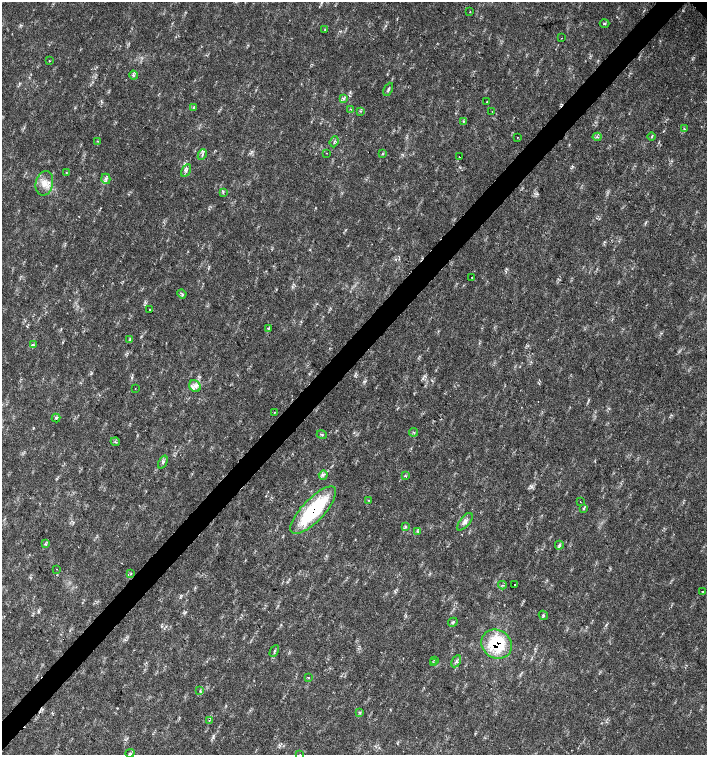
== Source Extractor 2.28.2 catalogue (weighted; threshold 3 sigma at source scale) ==
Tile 7 of 4 x 4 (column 3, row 2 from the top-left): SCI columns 3044-4453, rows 3013-4517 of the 6023 x 6029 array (HDU 1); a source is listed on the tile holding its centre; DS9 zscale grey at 2 x 2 block average (1 PNG px = mean of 2 x 2 image px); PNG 709 x 757 px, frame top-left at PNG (2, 2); each listed source drawn as its Kron ellipse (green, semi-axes under 4 px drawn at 4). Shown black and unused: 4% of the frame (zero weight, under 2 of 3 exposures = <1% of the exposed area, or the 3 px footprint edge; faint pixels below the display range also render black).
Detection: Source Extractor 2.28.2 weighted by HDU 2 'WHT'; one run over the whole footprint, this tile lists its part. Background 0.0239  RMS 0.0033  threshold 0.0147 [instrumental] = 3 sigma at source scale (4.5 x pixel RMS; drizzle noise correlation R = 1.50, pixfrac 1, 0.0396/0.0396 arcsec/px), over >= 5 px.
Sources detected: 73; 1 cosmic-ray / hot-pixel residue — neither listed nor drawn; the other 72 listed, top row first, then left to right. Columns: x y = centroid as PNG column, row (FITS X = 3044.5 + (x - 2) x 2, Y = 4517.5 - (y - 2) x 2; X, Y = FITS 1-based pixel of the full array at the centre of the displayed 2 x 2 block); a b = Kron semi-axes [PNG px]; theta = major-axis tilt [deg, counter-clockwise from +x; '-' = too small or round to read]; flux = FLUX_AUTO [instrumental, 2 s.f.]
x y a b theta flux
470 12 2 2 - 0.33
604 24 5 2 - 0.74
325 30 4 2 - 0.69
562 38 2 2 - 0.58
49 61 3 2 - 0.37
133 75 4 3 - 1.2
388 89 7 3 66 1.4
343 99 4 2 - 0.92
486 102 2 2 - 3.3
193 108 4 2 - 0.7
350 109 2 2 - 0.39
360 111 3 3 - 0.91
492 111 2 2 - 0.3
463 121 3 2 - 0.68
684 129 3 2 - 0.6
517 137 2 2 - 0.53
597 137 4 2 - 0.98
652 137 4 2 - 0.63
98 141 3 2 - 0.46
334 142 5 2 - 0.83
326 153 2 2 - 0.37
382 153 4 2 - 0.45
202 155 6 2 66 1.3
459 157 2 2 - 4.4
186 171 7 4 60 1.8
66 172 2 2 - 0.48
106 179 5 4 - 2
44 183 12 8 77 7.3
223 192 4 2 - 0.82
472 277 2 2 - 0.79
182 294 5 3 - 1.1
150 309 2 2 - 1
268 328 3 3 - 0.85
129 340 3 2 - 0.64
34 345 3 2 - 0.62
195 386 6 5 - 3.1
135 388 2 2 - 0.26
274 412 2 2 - 0.54
56 418 4 3 - 1
414 432 4 2 - 0.66
322 435 5 2 - 0.81
115 442 4 3 - 1.1
163 462 7 3 66 1.7
323 475 5 4 - 1.5
405 476 3 2 - 0.59
369 500 3 2 - 0.5
580 502 2 2 - 0.96
583 508 4 3 - 0.81
313 510 31 11 47 67
465 522 10 5 51 3.4
405 526 4 2 - 0.67
417 531 3 2 - 0.79
46 544 4 3 - 0.88
559 545 4 3 - 1.1
56 569 2 2 - 0.32
130 574 3 2 - 0.61
502 585 4 2 - 0.68
515 585 2 2 - 0.33
702 592 2 2 - 1.1
543 615 5 3 - 0.98
453 622 5 4 - 1.2
497 644 16 14 -34 39
274 651 6 2 62 1.1
434 660 3 2 - 0.45
456 661 6 2 60 1.3
433 663 3 2 - 0.54
308 677 2 2 - 1.1
200 691 4 2 - 0.72
360 713 3 3 - 0.86
209 720 3 2 - 0.54
130 753 4 2 - 0.81
300 754 2 2 - 0.36
Overlapping masked pixels (flux is a lower limit): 2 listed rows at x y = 313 510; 497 644
Isophote crosses this tile's border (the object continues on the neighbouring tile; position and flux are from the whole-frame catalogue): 1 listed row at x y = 300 754
Diffuse or blended objects may show on this block-average render without a row.